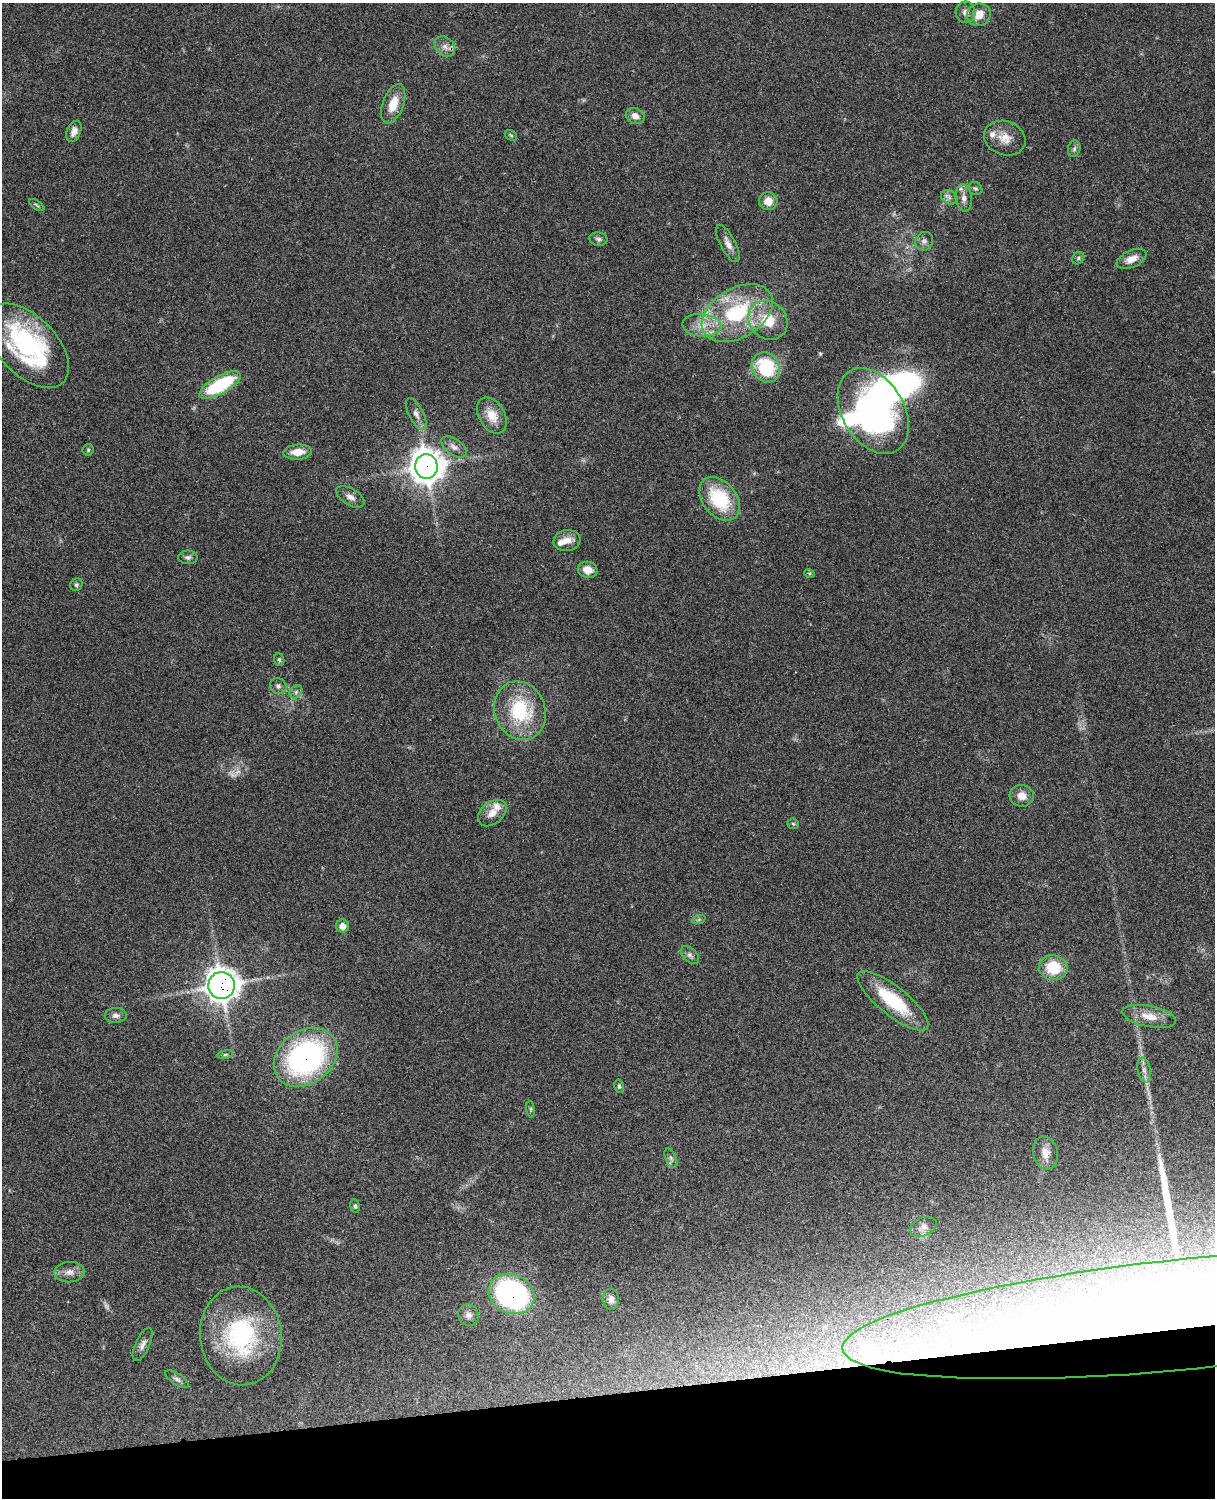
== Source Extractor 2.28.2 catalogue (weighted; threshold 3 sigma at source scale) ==
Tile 10 of 4 x 3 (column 2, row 3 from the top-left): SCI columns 1337-2549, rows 278-1773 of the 5092 x 4930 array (HDU 1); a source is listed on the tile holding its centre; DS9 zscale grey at full resolution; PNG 1217 x 1500 px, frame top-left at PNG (2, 3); each listed source drawn as its Kron ellipse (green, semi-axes under 4 px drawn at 4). Shown black and unused: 7% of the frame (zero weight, under 3 of 4 exposures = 6% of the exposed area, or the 3 px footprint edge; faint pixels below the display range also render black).
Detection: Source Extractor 2.28.2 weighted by HDU 2 'WHT'; one run over the whole footprint, this tile lists its part. Background 0.0849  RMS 0.006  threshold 0.027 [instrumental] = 3 sigma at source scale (4.5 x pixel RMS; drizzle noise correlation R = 1.50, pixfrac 1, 0.05/0.05 arcsec/px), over >= 5 px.
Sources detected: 84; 2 too faint to see at this stretch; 4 inside a brighter object's white glare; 1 long thin detection or spike segment (spike, bleed or trail) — neither listed nor drawn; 6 inside a brighter listed object's ellipse — not listed separately; the other 71 listed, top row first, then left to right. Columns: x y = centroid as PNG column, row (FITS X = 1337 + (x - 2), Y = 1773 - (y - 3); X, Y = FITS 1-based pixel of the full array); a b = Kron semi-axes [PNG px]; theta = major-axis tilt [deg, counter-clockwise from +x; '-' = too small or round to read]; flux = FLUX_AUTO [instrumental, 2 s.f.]
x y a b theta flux
965 12 11 10 - 3.3
979 15 12 11 - 8.1
445 46 11 8 -44 4
393 104 21 10 70 11
635 116 10 7 -26 4.3
74 131 11 7 67 3.9
511 135 7 4 -31 0.93
1005 138 21 17 -19 9.1
1074 149 8 6 75 1.6
975 188 7 6 - 1.4
949 197 9 6 -29 2.2
964 198 13 8 -84 3.9
768 201 9 9 - 6.8
37 205 9 3 -34 0.9
598 239 9 6 -9 2
924 241 9 8 - 2.5
728 243 21 7 -62 4.6
1078 258 7 5 50 1.2
1132 259 16 8 24 6.1
737 313 39 24 31 56
768 320 21 18 -44 19
702 325 19 11 -4 9.6
28 346 51 29 -47 89
766 367 16 13 -57 33
220 385 23 9 29 43
873 411 46 31 -60 160
416 414 17 7 -62 3.8
492 415 19 13 -60 11
454 447 14 8 -36 3.6
88 450 5 5 - 0.85
298 452 14 7 4 8.2
426 466 12 11 - 980
350 497 16 8 -31 3.8
720 499 24 16 -50 37
567 540 13 10 9 5.7
188 557 9 7 -1 1.8
588 570 10 8 -12 6.4
809 573 5 3 - 0.68
76 585 6 6 - 1.1
279 660 6 5 - 1
278 686 8 7 - 2
296 692 7 5 48 1.6
520 711 30 25 -68 42
1022 796 12 11 - 5.7
492 813 16 11 40 6.4
793 824 6 5 - 0.89
699 919 7 4 20 1
342 926 6 6 - 5.1
690 955 11 6 -44 2.2
1053 968 14 12 -9 20
221 985 13 13 - 670
893 1001 44 14 -39 34
116 1015 11 7 3 2.5
1149 1016 27 10 -12 9
225 1054 8 4 9 0.97
306 1057 34 26 36 140
1144 1070 12 6 -79 2.9
619 1086 7 4 -75 1.2
531 1109 8 4 -82 1
1045 1153 17 12 -77 6
671 1158 10 5 -66 1.6
355 1206 7 5 -81 1.1
923 1227 14 9 23 3.5
70 1272 15 10 3 4.9
512 1294 23 19 -24 130
611 1299 10 8 -87 3.3
1192 1314 351 55 6 980
469 1315 11 10 - 3.1
241 1336 49 41 -83 75
143 1345 18 7 65 3.2
177 1379 13 5 -33 1.9
Overlapping masked pixels (flux is a lower limit): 6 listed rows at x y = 445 46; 426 466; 221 985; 306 1057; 512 1294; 1192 1314
Isophote crosses this tile's border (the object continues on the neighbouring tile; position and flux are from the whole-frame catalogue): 1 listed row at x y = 1192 1314